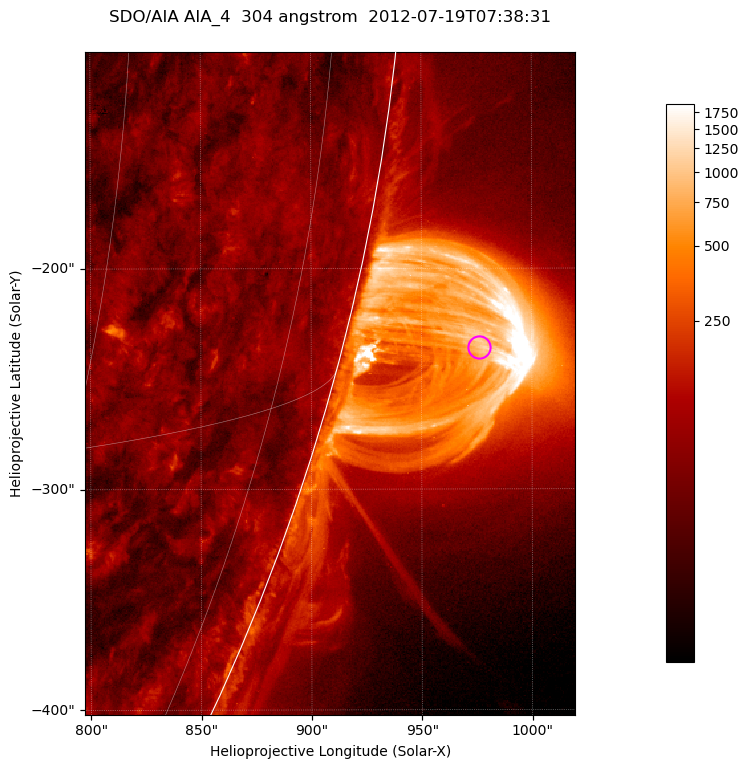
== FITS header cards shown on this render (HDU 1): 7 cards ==
TELESCOP= 'SDO/AIA '           / For AIA: SDO/AIA
INSTRUME= 'AIA_4   '           / For AIA: AIA_ATA1, AIA_ATA2, AIA_ATA3 or AIA_AT
WAVELNTH=                  304 / [angstrom] Wavelength
WAVEUNIT= 'angstrom'           / Wavelength unit: angstrom
DATE-OBS= '2012-07-19T07:38:31.124' / [ISO] Date when observation started; ISO 8
CTYPE1  = 'HPLN-TAN'           / CTYPE1; Typically HPLN
CTYPE2  = 'HPLT-TAN'           / CTYPE2; Typically HPLT

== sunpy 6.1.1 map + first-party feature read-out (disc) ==
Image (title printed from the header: SDO/AIA AIA_4  304 angstrom  2012-07-19T07:38:31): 370 x 500 px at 0.6 arcsec/px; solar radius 944 arcsec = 1573 px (partial field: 1.2% of the solar disc is inside the frame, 49% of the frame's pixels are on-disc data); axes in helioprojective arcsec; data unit not stated in the header (colour bar unlabelled)
Orientation: roll -0.132 deg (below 1 deg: not rotated)
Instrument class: DISC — disc imager (sunpy class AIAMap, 304 A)
Bright regions (active regions / flare kernels): reference = the on-disc median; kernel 3 px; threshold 5 sigma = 122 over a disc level ~61.4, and >= 1.15x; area >= 185 px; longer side >= 4 px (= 2.4 arcsec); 0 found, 0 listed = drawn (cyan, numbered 1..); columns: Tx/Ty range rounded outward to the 2 arcsec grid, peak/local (2 s.f.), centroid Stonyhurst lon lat
Off-limb structures (1.02-1.3 R_sun): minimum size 92 px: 4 found; the strongest spans PA ~250..260 deg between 1.02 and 1.14 R_sun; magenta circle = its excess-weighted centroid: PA ~255 deg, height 1.06 R_sun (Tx ~976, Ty ~-236 arcsec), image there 18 x the reference